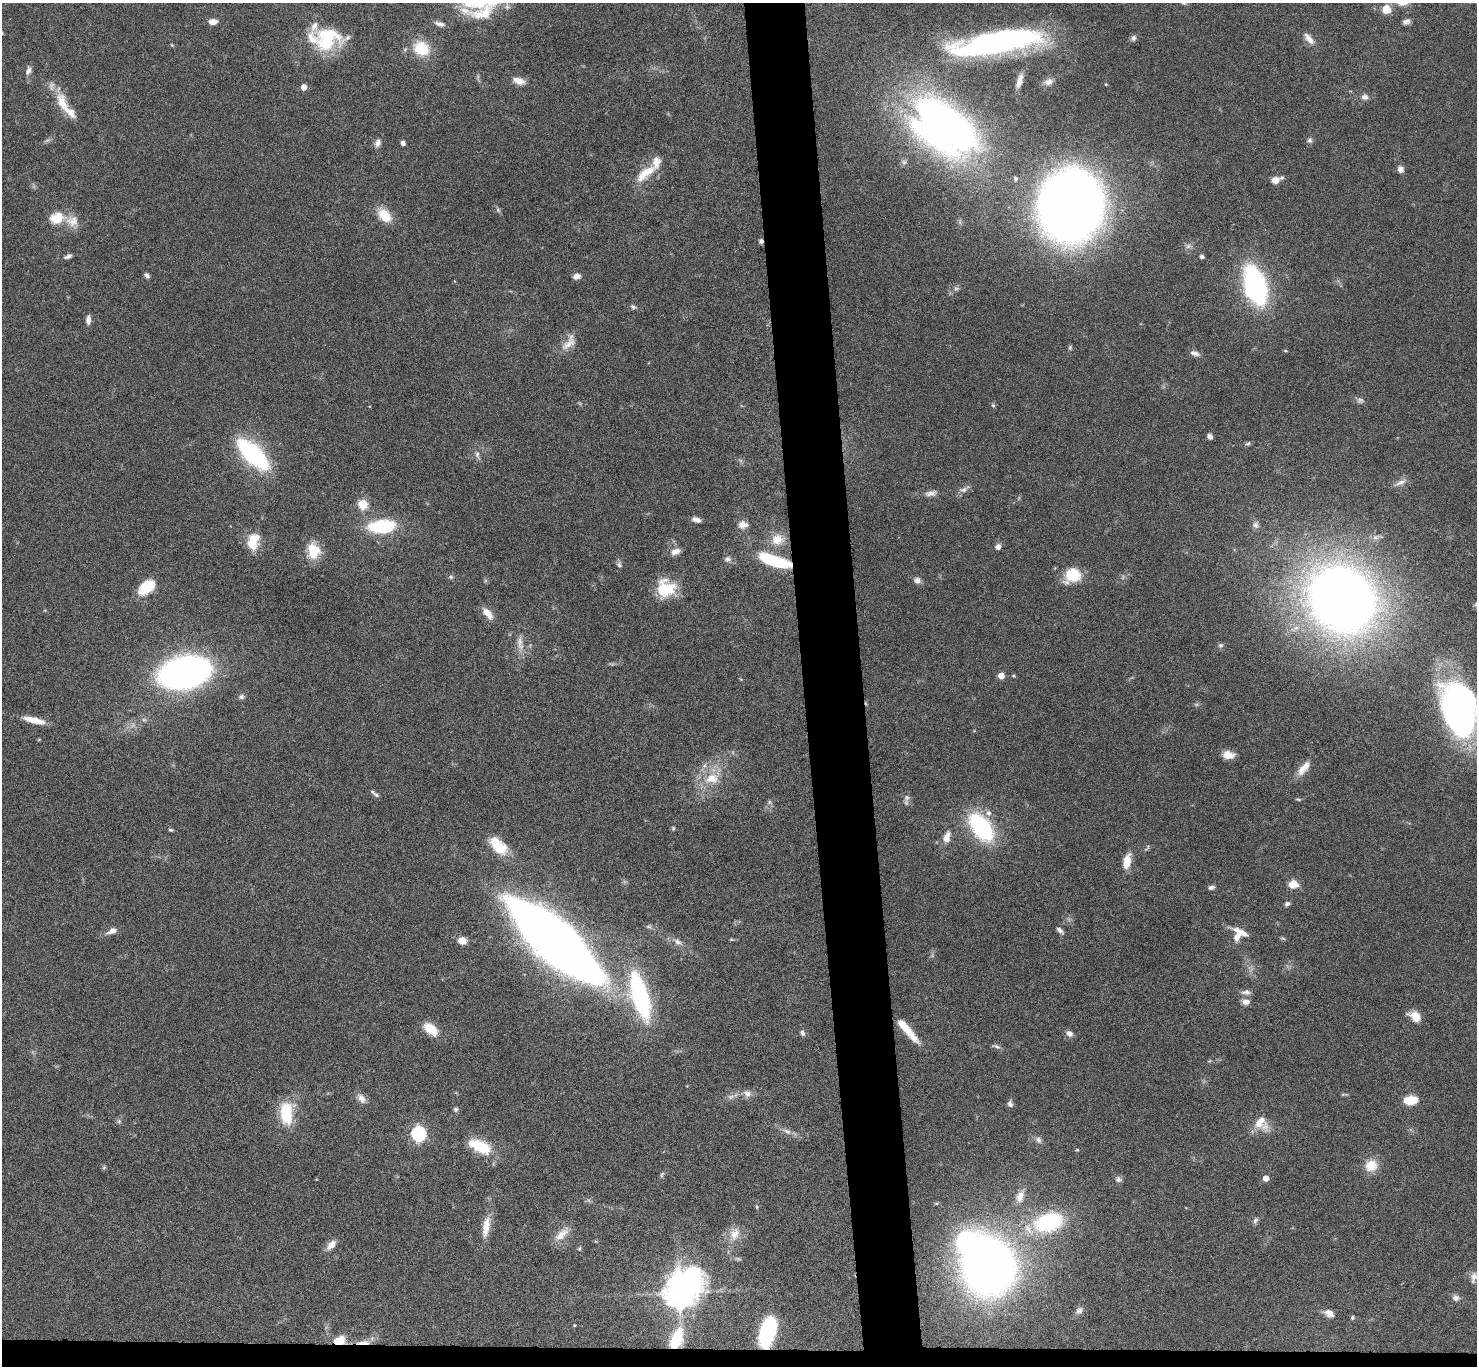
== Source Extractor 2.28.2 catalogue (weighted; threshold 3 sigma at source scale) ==
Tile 8 of 3 x 3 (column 2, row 3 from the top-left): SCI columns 1478-2952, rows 182-1545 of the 4427 x 4397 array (HDU 1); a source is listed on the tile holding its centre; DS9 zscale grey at full resolution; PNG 1479 x 1368 px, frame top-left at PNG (2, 3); no overlay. Shown black and unused: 5% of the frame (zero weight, under 4 of 8 exposures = <1% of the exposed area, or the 3 px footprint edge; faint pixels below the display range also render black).
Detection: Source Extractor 2.28.2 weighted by HDU 2 'WHT'; one run over the whole footprint, this tile lists its part. Background 0.0434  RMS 0.0035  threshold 0.0145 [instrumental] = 3 sigma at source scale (4.09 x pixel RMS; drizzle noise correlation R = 1.36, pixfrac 0.8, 0.05/0.05 arcsec/px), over >= 5 px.
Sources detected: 176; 6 too faint to see at this stretch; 2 inside a brighter object's white glare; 1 cosmic-ray / hot-pixel residue — not listed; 11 inside a brighter listed object's ellipse — not listed separately; the other 156 listed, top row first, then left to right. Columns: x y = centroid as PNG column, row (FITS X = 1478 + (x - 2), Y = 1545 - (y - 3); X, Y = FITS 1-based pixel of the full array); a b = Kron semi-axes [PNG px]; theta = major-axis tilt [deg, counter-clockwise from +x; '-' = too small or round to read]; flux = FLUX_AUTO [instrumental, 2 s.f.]
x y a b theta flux
1387 9 9 9 - 4.6
483 13 38 16 14 9.6
213 22 8 6 0 2.5
1406 22 9 6 18 1.2
440 24 15 6 -15 1.7
1133 38 8 7 - 1.1
327 39 36 27 6 22
1309 39 19 7 -50 2.6
1005 40 86 21 8 110
172 45 5 4 - 0.32
421 48 21 17 -30 10
28 71 12 7 71 1.5
518 81 16 8 -21 3.1
1019 81 18 6 74 2.7
1048 82 13 8 17 1.9
1106 84 4 3 - 0.33
304 87 5 5 - 2.9
1365 97 10 7 -1 1.5
62 104 38 12 -73 7.6
944 127 57 35 -37 230
1309 140 8 7 - 0.96
377 143 12 8 68 1.7
403 143 4 4 - 1.5
1400 169 7 6 - 2
646 173 33 12 39 7.9
1015 178 6 6 - 0.69
1275 180 9 7 6 3
1071 206 42 36 84 670
498 210 7 5 -46 0.67
384 215 19 12 -46 6.7
57 218 19 14 19 7.1
1188 246 9 6 16 1.2
68 256 10 5 23 1
1202 257 4 4 - 1.1
147 275 6 4 -56 1
577 276 8 6 15 1.8
1255 285 29 15 -73 78
956 288 7 6 - 0.85
633 307 6 6 - 0.88
88 320 11 6 88 1.6
569 343 27 12 52 4.4
1070 347 6 5 - 0.53
1195 353 13 6 -18 1.6
1360 400 10 8 -15 1.2
993 405 6 5 - 0.56
1210 436 6 5 - 1.1
1248 443 7 5 33 0.63
253 454 35 14 -44 50
477 455 13 6 -77 1.3
1400 482 18 6 25 2
964 489 16 7 29 1.7
931 493 16 8 11 2
363 504 6 5 - 18
696 520 10 5 -16 1.8
743 525 13 9 -1 2.5
1256 525 10 9 - 1.4
382 526 31 15 5 19
777 539 18 16 11 6.2
253 542 19 12 73 8
998 547 6 6 - 1.5
313 551 19 14 -84 7.6
676 551 13 7 20 2.2
727 559 10 8 9 1.4
775 561 29 9 -18 25
619 565 8 6 -43 0.88
1072 575 19 16 35 9.4
451 577 6 6 - 0.67
917 580 8 7 - 1.7
147 587 16 10 38 13
666 588 22 21 - 12
1342 600 53 46 -44 420
45 610 5 3 - 0.28
487 613 17 8 -49 3.5
1296 628 15 8 31 3.1
520 643 24 9 -84 3.6
1221 645 7 6 - 0.79
185 672 34 20 12 180
1001 676 5 5 - 4.1
241 697 7 6 - 0.89
1459 710 51 29 -75 150
34 720 25 7 -14 5.3
1228 755 14 8 -6 3.3
1304 768 22 9 50 4.2
712 778 21 15 8 8.3
376 795 10 5 -38 0.85
907 798 10 8 76 1.2
1298 799 7 4 -8 0.46
769 802 7 6 - 0.77
988 813 8 8 - 1.5
981 827 22 12 -54 51
673 828 6 5 - 0.48
170 830 5 4 - 0.46
947 837 14 8 73 3.2
499 847 25 14 -32 9
1127 861 19 9 77 4.5
1293 884 12 10 0 3.4
1211 887 8 5 13 0.98
1287 904 7 5 13 0.9
1060 930 9 5 -41 1.1
112 931 14 7 23 2.3
1237 937 13 8 63 2.9
731 939 5 3 - 0.36
555 940 66 21 -43 850
462 941 8 7 - 3.7
678 942 12 8 -35 2
1246 992 13 7 -2 1.5
640 996 50 16 -74 51
1246 1002 9 7 11 2.2
1415 1016 14 8 -33 4.4
431 1029 16 9 -40 7.8
907 1030 35 8 -50 7.4
802 1033 7 5 -64 1
1069 1033 9 7 -40 1.6
996 1046 14 5 -18 0.96
1209 1061 5 3 - 0.35
747 1093 12 10 -9 2.1
1344 1094 10 3 5 0.46
731 1097 9 6 4 1.2
362 1098 14 8 -54 2.3
1410 1100 13 8 3 7.9
1010 1104 8 6 -76 1.2
455 1109 6 6 - 0.75
286 1113 27 15 90 14
1261 1123 22 16 -52 5.9
787 1131 13 7 -28 1.8
418 1134 7 6 - 74
1038 1140 10 7 -57 1.2
480 1147 28 13 -26 13
1077 1150 4 4 - 0.31
1371 1165 15 14 - 5.9
104 1167 5 5 - 0.5
662 1174 8 4 64 0.64
1266 1178 4 4 - 3.2
1118 1179 9 7 -20 1.1
1020 1196 18 10 68 3.3
757 1207 6 3 -71 0.39
1255 1221 9 5 63 0.92
1049 1222 26 16 17 35
486 1227 30 9 80 5.2
562 1234 24 10 43 4.1
734 1234 19 14 64 4.8
331 1245 16 8 47 2.5
579 1248 6 5 - 0.48
738 1259 9 5 -13 0.67
988 1267 36 33 -80 300
1474 1277 15 8 82 1.9
679 1292 16 11 47 600
1456 1298 10 8 -20 1.4
1079 1310 10 8 41 1.3
1329 1313 12 8 -32 2.2
1352 1317 5 4 - 0.54
574 1325 4 3 - 0.31
768 1331 26 12 74 32
676 1339 24 13 69 14
340 1340 11 8 16 6.1
363 1342 21 5 2 3.4
Overlapping masked pixels (flux is a lower limit): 5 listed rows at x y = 775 561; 768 1331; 676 1339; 340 1340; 363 1342
Isophote crosses this tile's border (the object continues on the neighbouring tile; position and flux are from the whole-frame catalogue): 1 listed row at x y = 1459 710